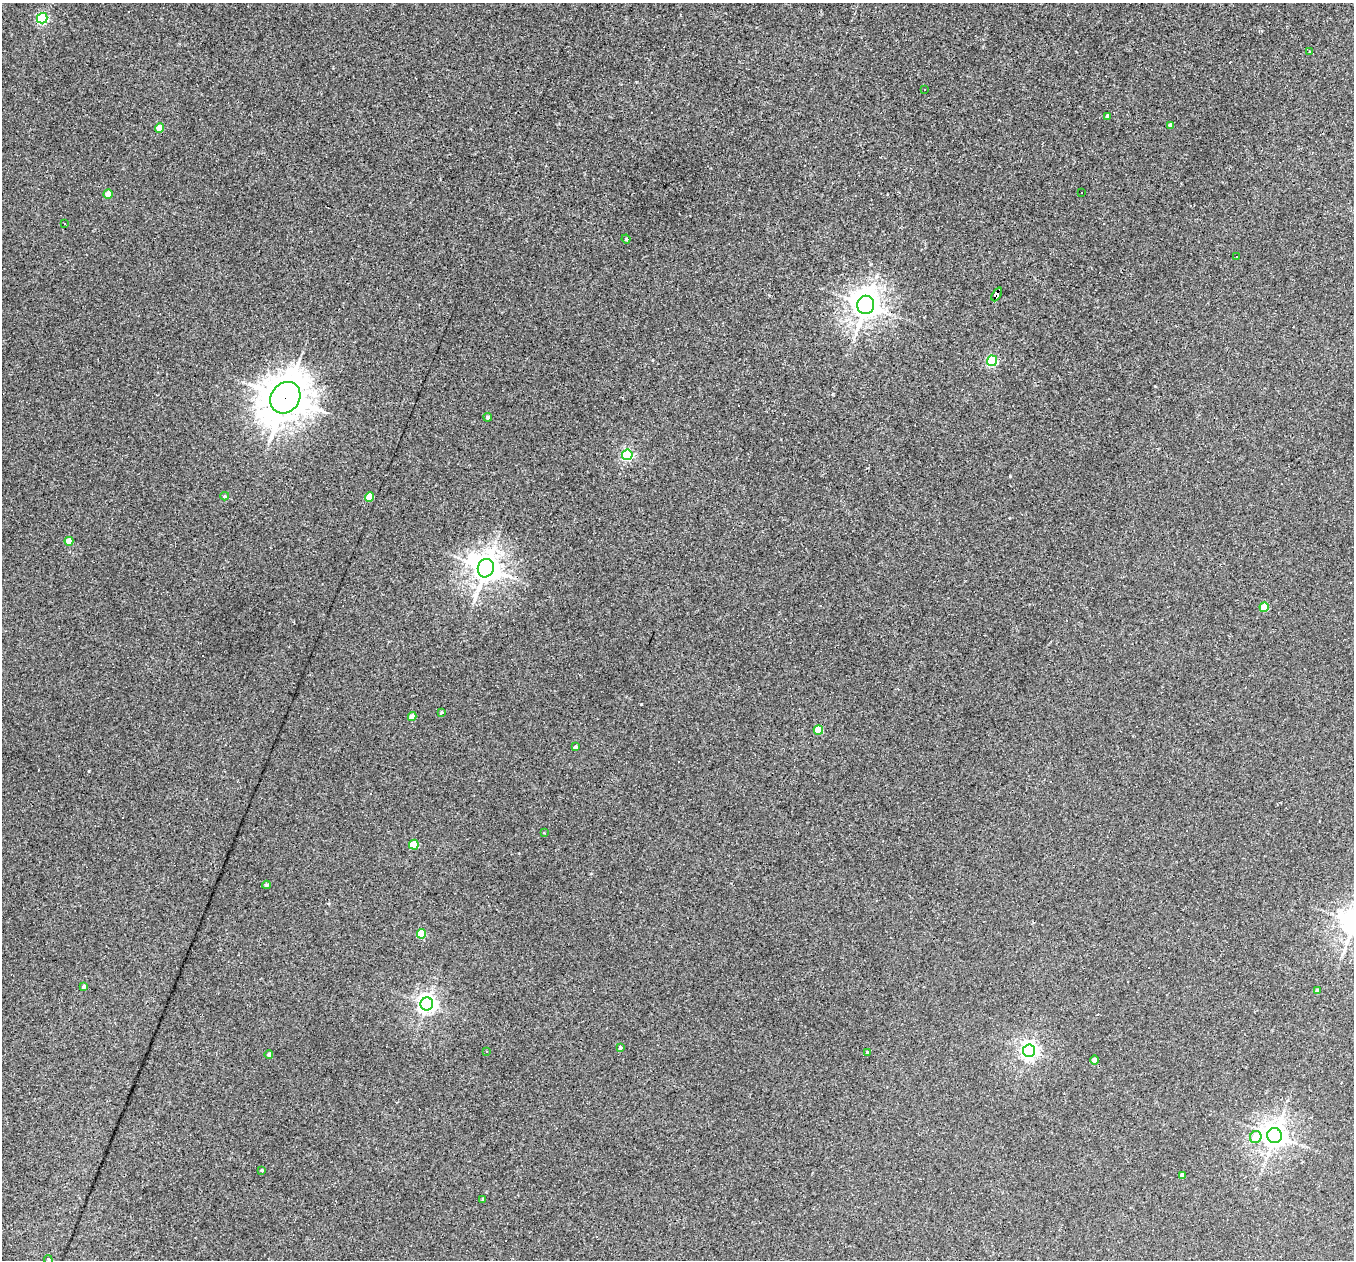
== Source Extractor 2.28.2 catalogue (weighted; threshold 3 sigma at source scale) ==
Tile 10 of 4 x 4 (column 2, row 3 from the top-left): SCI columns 1353-2704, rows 1392-2649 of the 5421 x 5435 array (HDU 1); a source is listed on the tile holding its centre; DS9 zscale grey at full resolution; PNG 1356 x 1262 px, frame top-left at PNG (2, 3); each listed source drawn as its Kron ellipse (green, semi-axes under 4 px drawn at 4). Shown black and unused: <1% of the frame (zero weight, under 3 of 4 exposures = <1% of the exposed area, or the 3 px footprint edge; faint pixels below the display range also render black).
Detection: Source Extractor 2.28.2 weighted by HDU 2 'WHT'; one run over the whole footprint, this tile lists its part. Background 0.0283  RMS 0.0036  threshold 0.0162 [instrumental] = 3 sigma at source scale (4.5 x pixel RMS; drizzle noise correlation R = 1.50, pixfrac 1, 0.05/0.05 arcsec/px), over >= 5 px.
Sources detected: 61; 1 inside a brighter object's white glare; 15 cosmic-ray / hot-pixel residue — neither listed nor drawn; the other 45 listed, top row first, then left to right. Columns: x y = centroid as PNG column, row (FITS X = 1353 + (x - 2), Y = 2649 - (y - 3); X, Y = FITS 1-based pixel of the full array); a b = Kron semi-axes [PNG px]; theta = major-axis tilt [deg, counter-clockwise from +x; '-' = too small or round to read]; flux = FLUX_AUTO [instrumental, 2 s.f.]
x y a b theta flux
42 18 5 5 - 37
1309 52 3 2 - 0.53
925 89 3 2 - 0.32
1108 116 4 3 - 0.97
1170 125 4 4 - 0.85
159 128 4 4 - 5.7
1082 193 3 3 - 0.84
108 194 4 4 - 4.9
65 223 3 2 - 0.37
626 239 4 4 - 0.46
1236 257 3 2 - 0.42
997 294 7 4 62 64
866 305 9 8 - 420
992 361 5 5 - 29
285 398 17 14 52 820
488 417 4 4 - 0.88
627 455 5 5 - 44
225 496 4 3 - 0.45
369 497 5 4 - 7.7
69 541 4 4 - 4.4
486 568 9 8 - 400
1264 607 5 4 - 8.8
441 713 4 2 - 0.34
412 717 4 4 - 2.4
818 730 5 4 - 9.7
575 747 4 3 - 0.77
544 833 2 2 - 0.22
414 845 5 4 - 12
266 885 4 3 - 0.53
421 934 5 4 - 13
84 987 3 3 - 0.87
1317 990 4 4 - 0.78
427 1004 6 6 - 160
620 1048 4 3 - 0.78
1029 1051 6 6 - 140
487 1052 3 3 - 1.3
868 1053 3 3 - 1.1
269 1055 4 4 - 1.1
1095 1060 5 4 - 1.1
1274 1136 7 7 - 340
1256 1137 6 5 - 5.8
262 1170 3 2 - 0.33
1182 1175 4 4 - 1.8
483 1199 3 3 - 0.4
48 1260 4 3 - 0.37
Overlapping masked pixels (flux is a lower limit): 2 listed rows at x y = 997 294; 285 398
Isophote crosses this tile's border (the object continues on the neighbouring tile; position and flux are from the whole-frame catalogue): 1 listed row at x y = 48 1260
Unlisted compact peaks at least as high as the median listed source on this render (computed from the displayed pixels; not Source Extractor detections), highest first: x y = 641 704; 1010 476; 89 771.